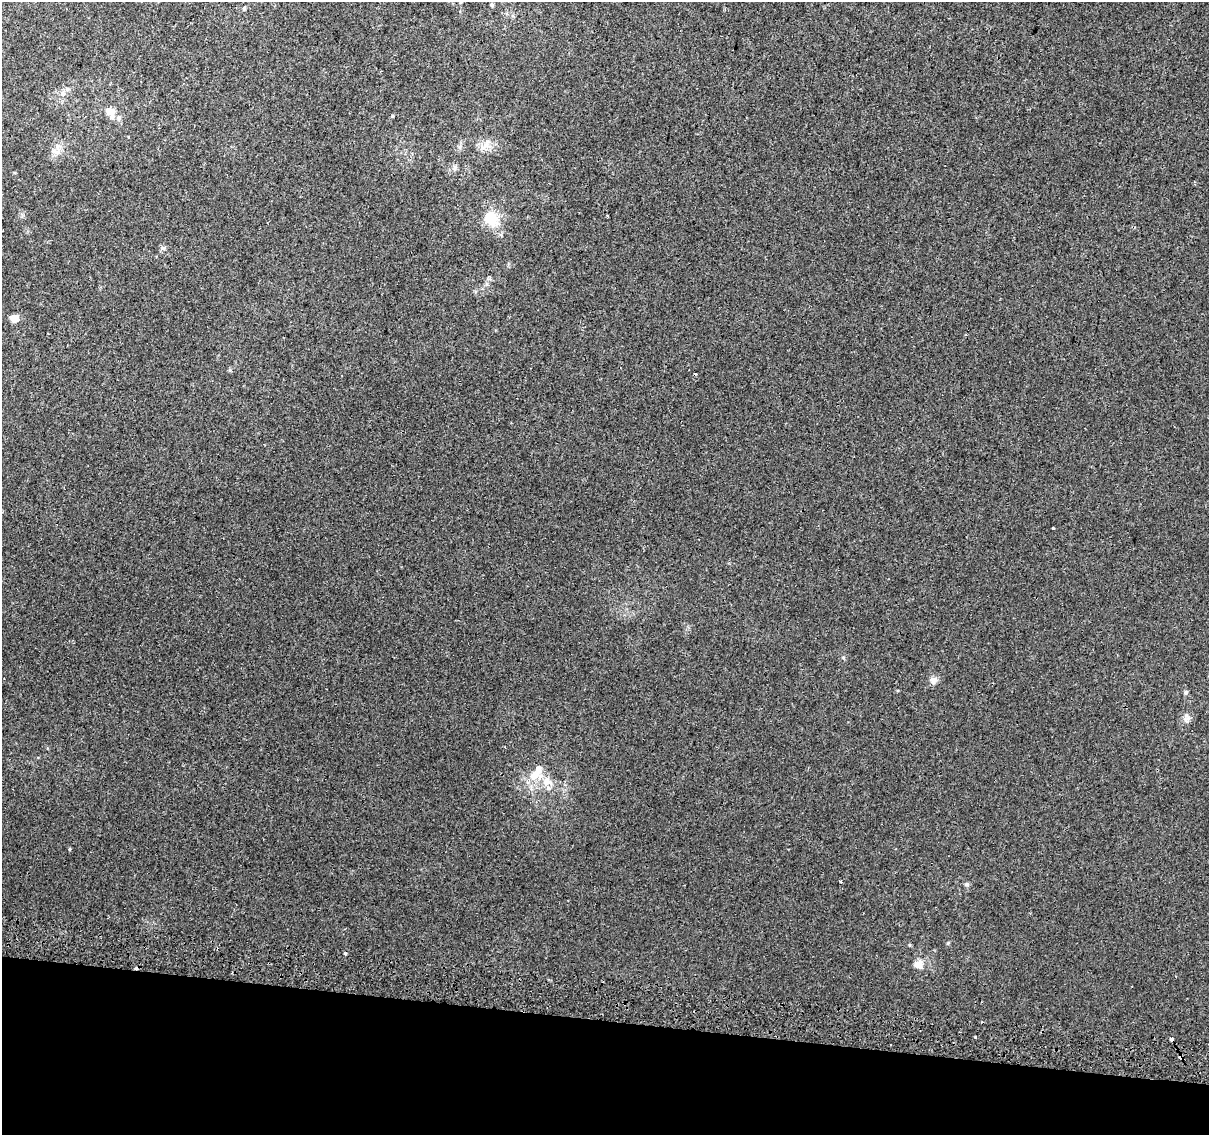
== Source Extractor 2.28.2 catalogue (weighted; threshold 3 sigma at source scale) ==
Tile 15 of 4 x 4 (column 3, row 4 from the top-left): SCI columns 2427-3633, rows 327-1459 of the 4845 x 5126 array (HDU 1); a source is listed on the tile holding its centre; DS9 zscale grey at full resolution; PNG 1211 x 1137 px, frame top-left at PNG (2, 2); no overlay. Shown black and unused: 10% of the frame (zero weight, under 2 of 3 exposures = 2% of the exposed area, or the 3 px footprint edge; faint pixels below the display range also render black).
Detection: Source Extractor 2.28.2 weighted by HDU 2 'WHT'; one run over the whole footprint, this tile lists its part. Background 0.00643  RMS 0.0036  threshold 0.0163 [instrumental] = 3 sigma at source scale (4.5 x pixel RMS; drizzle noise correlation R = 1.50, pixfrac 1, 0.0396/0.0396 arcsec/px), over >= 5 px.
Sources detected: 34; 5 cosmic-ray / hot-pixel residue — not listed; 5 inside a brighter listed object's ellipse — not listed separately; the other 24 listed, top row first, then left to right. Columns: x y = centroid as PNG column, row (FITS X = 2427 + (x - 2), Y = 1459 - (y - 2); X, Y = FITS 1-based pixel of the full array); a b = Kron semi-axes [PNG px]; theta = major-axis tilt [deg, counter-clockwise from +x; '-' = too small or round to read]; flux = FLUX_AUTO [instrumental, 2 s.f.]
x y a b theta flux
461 2 5 4 - 0.44
492 5 5 5 - 0.6
244 8 5 4 - 0.61
63 93 9 7 66 1.8
109 111 13 9 -20 3.2
392 116 4 4 - 0.37
486 144 16 8 73 2.6
55 152 15 6 -14 1.9
455 168 8 4 71 0.72
607 215 3 2 - 0.34
491 218 22 19 -59 8.4
15 318 9 7 -25 2.8
695 374 3 2 - 0.37
1053 528 3 3 - 1
933 680 10 9 - 1.9
1186 692 5 5 - 0.73
1188 718 7 5 45 1.2
535 775 21 13 5 6.2
70 849 5 3 - 0.31
841 882 3 3 - 1.4
967 884 6 6 - 0.6
909 945 5 3 - 0.35
918 964 13 12 - 2.9
1172 1039 4 3 - 2.3
Overlapping masked pixels (flux is a lower limit): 1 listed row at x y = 1172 1039
Isophote crosses this tile's border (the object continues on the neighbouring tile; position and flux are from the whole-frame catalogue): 1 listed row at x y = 461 2
Unlisted compact peaks at least as high as the median listed source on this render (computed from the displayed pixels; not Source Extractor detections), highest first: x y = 948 943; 843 657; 230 370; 162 248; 487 284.